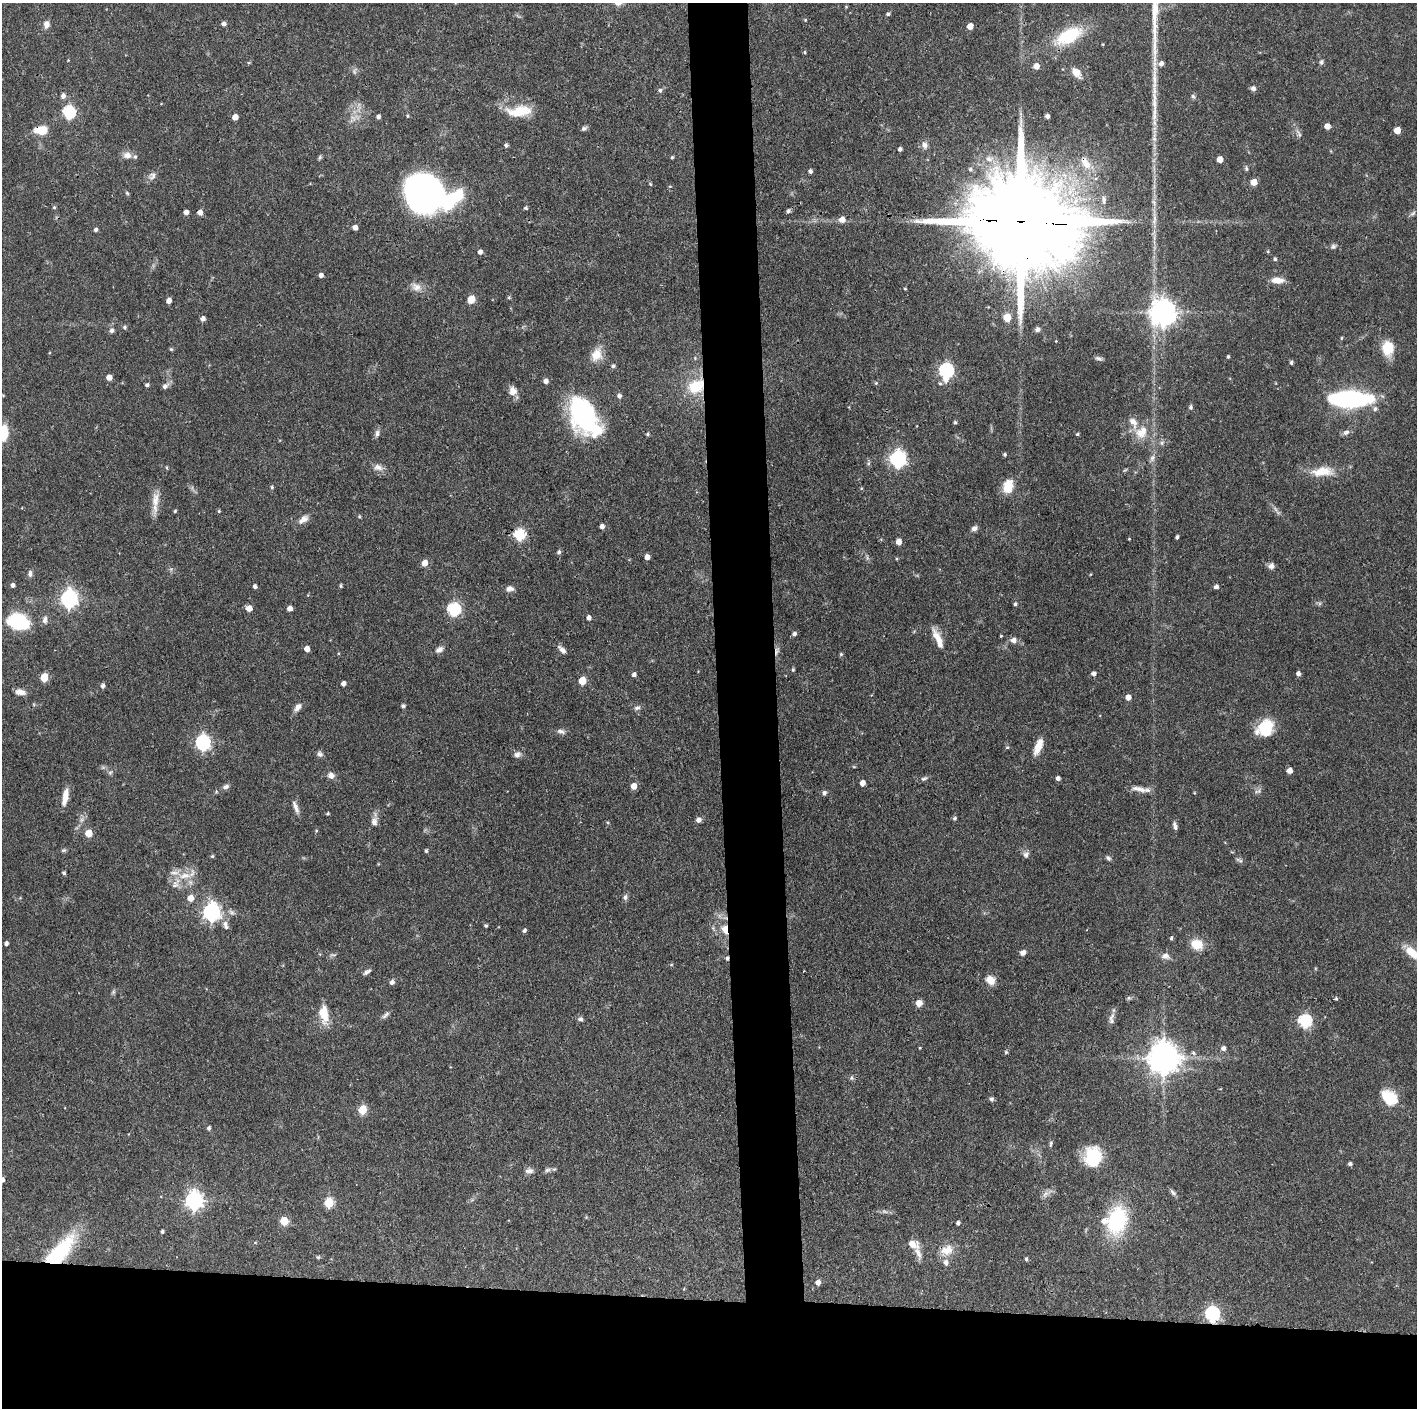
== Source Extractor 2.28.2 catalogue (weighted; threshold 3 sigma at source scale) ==
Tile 8 of 3 x 3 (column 2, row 3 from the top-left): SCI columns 1415-2829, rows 1-1406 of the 4244 x 4221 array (HDU 1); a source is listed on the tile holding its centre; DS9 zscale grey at full resolution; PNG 1419 x 1410 px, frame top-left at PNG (2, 3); no overlay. Shown black and unused: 12% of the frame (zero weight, under 3 of 4 exposures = <1% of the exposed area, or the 3 px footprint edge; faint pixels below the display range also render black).
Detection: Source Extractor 2.28.2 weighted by HDU 2 'WHT'; one run over the whole footprint, this tile lists its part. Background 0.0774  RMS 0.0036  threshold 0.0162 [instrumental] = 3 sigma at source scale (4.5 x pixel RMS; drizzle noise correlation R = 1.50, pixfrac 1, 0.05/0.05 arcsec/px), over >= 5 px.
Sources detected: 278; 2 too faint to see at this stretch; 1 inside a brighter object's white glare — not listed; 9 inside a brighter listed object's ellipse — not listed separately; the other 266 listed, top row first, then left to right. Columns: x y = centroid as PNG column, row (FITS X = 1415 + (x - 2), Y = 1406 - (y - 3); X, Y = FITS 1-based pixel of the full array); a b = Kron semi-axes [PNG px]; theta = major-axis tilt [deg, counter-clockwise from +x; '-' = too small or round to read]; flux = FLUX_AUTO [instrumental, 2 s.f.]
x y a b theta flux
846 7 5 3 - 0.32
888 14 5 4 - 0.66
805 20 4 4 - 0.36
46 24 8 7 - 1.8
223 24 5 4 - 1.2
970 26 5 5 - 3.7
1069 35 34 16 27 19
805 52 5 3 - 0.4
1321 62 5 5 - 0.97
1161 64 7 6 - 1.4
1036 66 6 5 - 2.9
1076 73 14 9 -50 3.5
1253 88 6 6 - 1.2
660 90 6 5 - 0.93
63 96 6 5 - 1.4
1193 96 6 5 - 0.69
519 111 30 12 6 10
69 112 6 6 - 43
407 116 5 3 - 0.35
1047 116 4 4 - 1.3
235 117 5 4 - 3
378 117 4 4 - 1
353 118 8 5 -45 1.2
1327 126 5 4 - 2.8
584 128 7 5 23 0.91
41 130 14 8 4 6.6
1397 130 5 5 - 4.1
1299 134 10 5 -68 1.1
1154 138 12 6 -84 1.8
506 145 5 5 - 0.84
924 145 10 7 -73 1.6
900 149 4 4 - 1
127 155 12 9 1 2.3
320 157 6 5 - 0.55
672 157 4 4 - 0.47
989 159 12 9 -5 3.2
1220 159 5 4 - 3.9
1086 165 16 12 -36 4.9
970 169 6 5 - 0.86
1246 169 6 5 - 0.61
810 171 4 4 - 0.99
152 176 12 9 47 1.8
1254 182 5 5 - 4.7
650 184 5 4 - 0.43
127 193 6 4 -45 0.47
424 193 33 30 -44 140
1104 200 13 5 90 1.6
54 207 4 4 - 0.44
526 208 4 4 - 0.62
788 211 5 4 - 0.93
186 212 4 4 - 2.2
200 212 5 5 - 2.1
1413 213 9 4 44 0.83
842 219 6 6 - 2.5
1022 222 45 22 -4 14000
355 227 5 4 - 1.7
96 230 5 4 - 0.85
1333 246 8 6 27 0.88
1268 251 4 4 - 0.38
480 252 5 4 - 1.5
1275 259 5 4 - 0.61
321 275 4 4 - 1.5
1277 280 16 8 -3 3.1
416 287 15 11 -25 2.9
905 289 3 3 - 0.35
509 298 5 4 - 0.47
471 299 8 6 55 4
169 301 5 4 - 2.1
1163 313 9 8 - 400
1007 317 5 5 - 8.5
203 319 5 4 - 1.5
125 327 5 5 - 0.73
1037 329 6 6 - 1.1
112 330 5 5 - 1.2
1341 338 5 3 - 0.36
1388 348 16 12 88 8.9
171 349 5 4 - 0.42
596 355 18 13 66 5.1
1228 357 4 3 - 0.47
695 358 4 4 - 0.42
1099 358 9 5 -20 0.9
1291 362 5 4 - 0.66
613 366 5 5 - 0.84
946 371 7 6 - 67
109 377 4 4 - 2.7
546 381 5 5 - 1.5
876 383 5 4 - 0.44
940 383 6 5 - 0.62
147 385 5 4 - 0.75
165 386 8 6 44 1.4
695 386 15 12 31 13
512 391 10 8 82 3.2
3 395 5 3 - 0.31
619 396 6 5 - 0.93
1349 399 38 14 -1 58
1191 407 6 5 - 0.77
585 417 43 26 -63 47
955 422 4 4 - 0.56
4 432 17 8 -90 7.8
1141 432 21 15 53 7.1
1346 432 10 6 25 1.2
377 433 9 6 67 1.4
647 434 4 4 - 0.48
1077 434 4 3 - 0.45
1162 443 7 5 62 0.77
1005 454 4 4 - 0.64
1152 458 10 6 60 1.4
898 459 7 7 - 99
869 463 6 4 71 0.56
378 467 13 8 -7 2.3
167 468 5 3 - 0.36
1125 470 8 3 31 0.45
1322 471 28 12 5 7.6
272 487 5 5 - 0.57
1008 487 15 11 78 6.7
861 488 5 4 - 0.34
155 500 26 10 87 4.5
1275 509 8 4 -53 0.96
175 511 4 4 - 0.45
219 511 4 4 - 0.4
359 516 5 3 - 0.37
303 519 15 8 39 2.6
602 526 5 4 - 1.6
974 528 8 6 32 1.3
519 535 6 6 - 33
1177 537 4 3 - 0.77
1129 539 3 3 - 0.26
899 542 5 5 - 3
559 552 5 5 - 0.87
647 557 4 4 - 2.4
424 563 6 5 - 3.8
1271 566 8 7 - 1.5
30 574 9 5 88 1.1
12 585 5 4 - 1.2
255 586 4 4 - 1.1
341 586 5 3 - 0.47
1216 587 5 5 - 1.2
510 589 10 7 0 1.7
69 598 7 7 - 120
1015 604 4 4 - 0.73
249 608 5 5 - 3.5
290 608 5 4 - 2
454 609 6 6 - 49
589 618 5 5 - 1.4
45 620 11 7 85 1.5
18 622 14 9 -13 50
794 634 5 5 - 0.98
1001 636 3 3 - 0.31
938 639 25 7 -65 4.9
1014 640 7 7 - 1.8
307 649 5 4 - 2.4
439 650 10 6 36 1.7
562 650 13 6 -45 1.6
777 651 12 5 83 1.4
841 654 5 5 - 0.52
793 670 5 4 - 0.48
1298 673 5 4 - 1.3
1093 674 5 4 - 1.3
634 675 5 4 - 1.2
44 677 5 5 - 11
582 681 5 5 - 8.1
343 684 4 4 - 1.6
103 686 6 5 - 1.1
20 692 11 6 -10 2.4
1128 697 5 4 - 2.5
403 706 5 4 - 0.8
298 707 12 7 48 2
637 708 8 6 17 1.1
1267 726 18 15 -12 9.8
561 731 11 6 -11 1.4
203 742 7 6 - 80
1038 746 20 7 69 4.8
1007 747 5 3 - 0.41
320 754 8 6 -44 1.1
517 754 9 8 - 1.5
854 767 5 3 - 0.3
1289 771 4 4 - 2.9
110 772 7 5 30 0.68
331 775 8 7 - 1.9
924 778 9 5 18 0.88
1058 778 4 4 - 1.3
862 783 5 4 - 2.5
634 786 5 5 - 4
226 787 9 6 21 1.2
1139 789 23 6 -12 2.9
1258 791 10 5 14 0.94
824 793 6 5 - 0.89
65 797 20 6 79 3.9
296 807 18 5 -68 1.9
328 813 3 3 - 0.52
955 818 5 5 - 0.61
698 820 6 5 - 1.7
374 822 12 8 -88 1.9
608 823 4 4 - 0.41
1175 826 9 4 -70 1.1
316 831 5 4 - 0.41
89 833 5 5 - 6.9
63 850 7 5 19 0.59
426 851 4 3 - 0.56
1026 854 9 7 78 1.3
212 856 5 4 - 0.49
1108 858 7 5 -51 0.79
1239 860 11 4 -21 0.8
64 873 4 4 - 0.66
185 876 22 8 7 5.2
175 884 13 10 50 2.8
625 897 8 6 79 1.1
190 898 5 5 - 4.3
211 912 7 7 - 140
225 923 8 7 - 1.5
486 926 4 3 - 0.52
524 930 4 4 - 0.89
725 930 12 7 -75 3.6
1171 938 4 3 - 0.58
6 943 4 4 - 1
1197 944 11 9 -21 7.4
1023 952 8 7 - 1.4
1412 953 24 10 -36 6.8
333 955 10 3 -5 0.53
1165 956 12 8 -2 1.9
727 958 5 5 - 0.71
671 965 5 3 - 0.37
367 972 9 5 33 1.1
990 980 11 8 -46 3.8
392 982 5 5 - 1.4
113 992 7 4 72 0.63
1128 998 6 5 - 0.62
1336 999 3 3 - 0.72
919 1003 6 6 - 3
324 1014 21 10 -82 6.9
386 1015 13 5 44 1.1
1112 1017 14 5 62 1.7
580 1019 7 6 - 0.88
1305 1021 6 6 - 48
920 1048 4 3 - 0.28
1223 1048 5 5 - 1.3
1006 1052 5 5 - 0.52
1193 1053 6 5 - 0.8
1164 1058 10 9 - 670
851 1078 6 4 -90 0.59
1389 1098 18 13 -38 11
991 1099 5 5 - 0.83
362 1110 5 5 - 13
209 1128 5 4 - 0.78
1051 1143 8 4 77 0.69
1093 1157 22 18 85 14
1350 1164 4 4 - 0.85
548 1170 10 6 18 1
529 1171 11 6 0 1.4
2 1180 5 4 - 1.3
1173 1192 11 5 -46 1
1045 1194 10 5 63 1.3
193 1200 7 7 - 140
329 1203 6 5 - 18
284 1221 5 5 - 12
1117 1221 27 18 78 32
958 1223 4 4 - 0.93
162 1232 3 3 - 0.65
912 1244 13 8 -24 4.4
946 1250 20 14 23 5.2
918 1253 20 8 -68 3
58 1254 42 17 45 28
318 1257 5 5 - 0.44
1026 1259 5 4 - 0.58
818 1282 5 4 - 2.3
1212 1314 7 6 - 68
Overlapping masked pixels (flux is a lower limit): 10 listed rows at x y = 41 130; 1086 165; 1022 222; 695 386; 777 651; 725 930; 727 958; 946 1250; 58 1254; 1212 1314
Isophote crosses this tile's border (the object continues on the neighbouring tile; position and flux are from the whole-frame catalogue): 3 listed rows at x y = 4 432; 1412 953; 2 1180